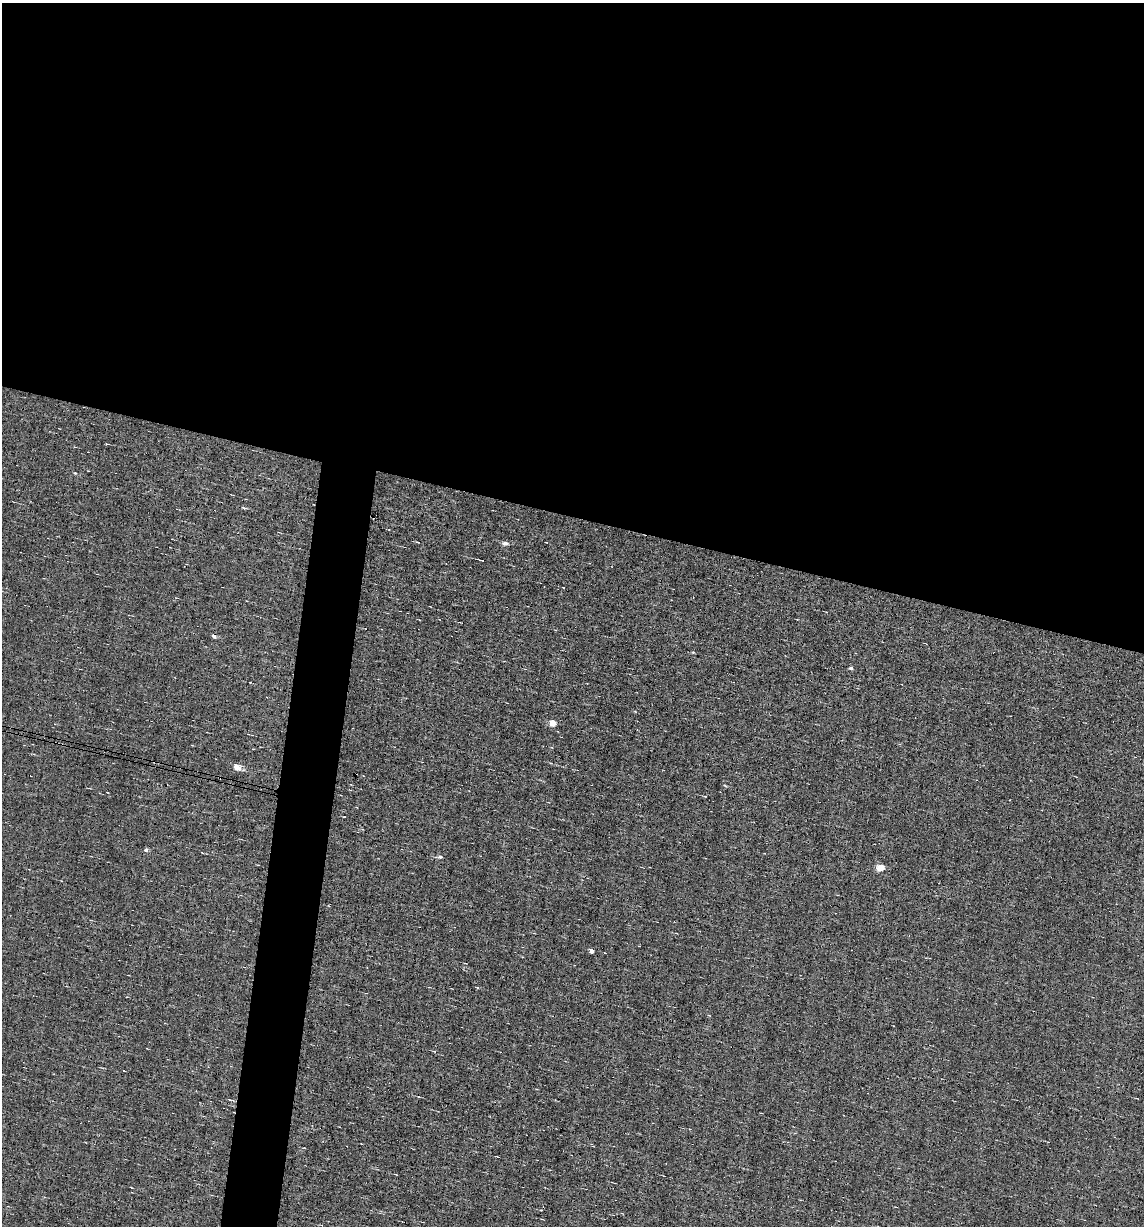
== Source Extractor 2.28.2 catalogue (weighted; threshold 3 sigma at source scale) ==
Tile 3 of 4 x 4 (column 3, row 1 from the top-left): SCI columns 2402-3543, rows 3672-4895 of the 4919 x 4895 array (HDU 1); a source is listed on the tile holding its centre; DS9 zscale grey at full resolution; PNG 1146 x 1228 px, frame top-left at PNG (2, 3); no overlay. Shown black and unused: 45% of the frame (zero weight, under 5 of 9 exposures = <1% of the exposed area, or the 3 px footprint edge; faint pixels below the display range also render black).
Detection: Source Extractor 2.28.2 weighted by HDU 2 'WHT'; one run over the whole footprint, this tile lists its part. Background 0.0012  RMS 0.038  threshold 0.157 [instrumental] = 3 sigma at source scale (4.09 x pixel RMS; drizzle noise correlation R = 1.36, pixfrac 0.8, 0.05/0.05 arcsec/px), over >= 5 px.
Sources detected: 24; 4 cosmic-ray / hot-pixel residue — not listed; the other 20 listed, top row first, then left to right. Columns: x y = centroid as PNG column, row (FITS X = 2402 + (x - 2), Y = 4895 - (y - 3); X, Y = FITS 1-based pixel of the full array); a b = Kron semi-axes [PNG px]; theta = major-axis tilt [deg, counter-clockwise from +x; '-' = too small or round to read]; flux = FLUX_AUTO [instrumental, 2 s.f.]
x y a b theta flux
107 444 4 3 - 2.8
75 473 4 3 - 3.2
417 542 4 2 - 2.8
506 543 7 5 2 15
481 560 4 2 - 3.2
214 636 5 4 - 9.4
693 652 5 3 - 2.6
851 668 5 4 - 9
553 723 5 4 - 51
248 734 3 2 - 1.9
236 767 5 4 - 52
705 796 5 2 - 2.7
344 817 3 2 - 2.7
146 849 4 4 - 11
440 857 5 4 - 9
881 868 5 4 - 99
592 951 4 4 - 19
477 988 3 3 - 8.1
434 1051 4 3 - 3.4
230 1100 9 2 -10 4.4